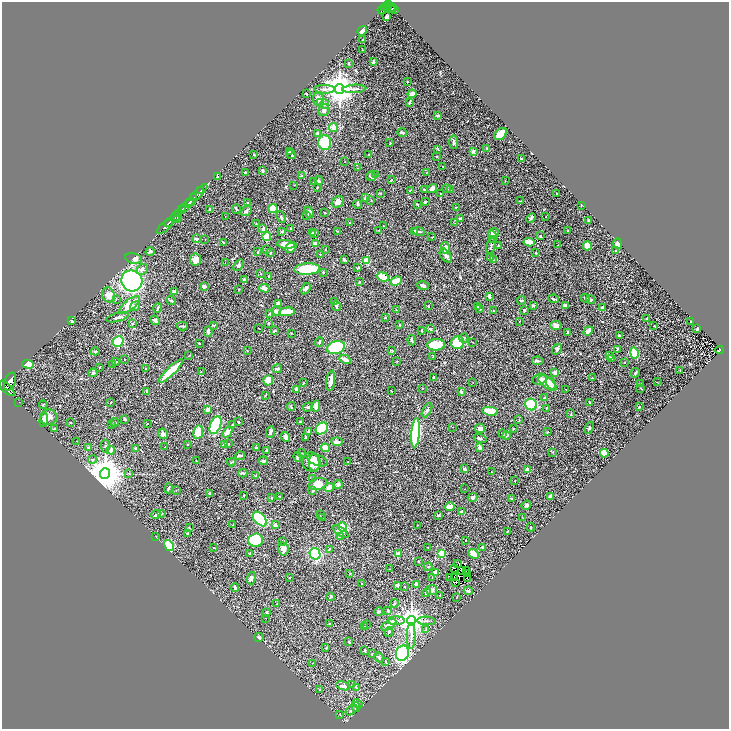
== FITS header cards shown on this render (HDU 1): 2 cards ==
NAXIS1  =                 1454
NAXIS2  =                 1454

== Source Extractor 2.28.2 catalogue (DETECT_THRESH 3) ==
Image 1454 x 1454 px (HDU 1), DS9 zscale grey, zoomed out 1/2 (1 PNG px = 2 x 2 image px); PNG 731 x 731 px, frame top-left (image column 2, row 1454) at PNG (2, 2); each listed source drawn as its Kron ellipse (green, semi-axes under 4 px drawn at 4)
Background 0.444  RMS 0.021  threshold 0.0631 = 3 sigma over >= 5 px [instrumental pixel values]
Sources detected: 496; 33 cannot appear on this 1/2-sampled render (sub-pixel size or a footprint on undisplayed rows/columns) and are neither listed nor drawn; the other 463 listed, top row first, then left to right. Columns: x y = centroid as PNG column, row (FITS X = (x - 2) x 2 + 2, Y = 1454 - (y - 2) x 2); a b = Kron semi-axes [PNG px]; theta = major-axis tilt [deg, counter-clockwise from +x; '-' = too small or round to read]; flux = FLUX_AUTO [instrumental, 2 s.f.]
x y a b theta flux
389 4 4 2 - 540
385 7 3 2 - 160
392 7 2 1 - 40
390 8 7 3 -30 180
394 9 2 2 - 24
382 10 5 2 - 160
387 17 3 2 - 6
362 31 5 3 - 11
363 40 3 2 - 2.9
363 50 2 1 - 1.9
373 61 3 2 - 8.1
349 64 3 2 - 3.1
407 82 2 2 - 3.5
325 89 10 3 -2 11
339 89 5 4 - 7900
354 89 12 3 3 13
306 94 2 2 - 2.3
412 94 4 4 - 14
319 99 7 5 -64 21
320 102 4 3 - 6.2
409 102 3 2 - 3.5
325 104 5 4 - 8.3
324 110 6 5 - 13
438 116 2 2 - 5.2
333 128 4 4 - 34
402 132 5 2 - 8.3
318 134 3 3 - 14
501 134 7 5 43 53
454 142 7 3 -88 9.6
325 143 7 6 - 190
390 143 4 2 - 2.3
487 148 2 2 - 2.8
438 149 4 2 - 2.3
289 151 4 2 - 4.5
473 151 3 3 - 11
291 154 5 2 - 5.7
254 155 3 2 - 2.8
369 155 3 2 - 2.3
437 157 2 2 - 3.6
522 159 3 2 - 9.7
345 162 2 2 - 1.8
443 167 3 2 - 1.6
358 168 2 2 - 1.7
262 171 3 2 - 8.2
245 172 2 2 - 3
427 172 3 1 - 1.5
376 175 3 2 - 9.6
301 176 4 2 - 4.9
371 176 5 4 - 6
217 177 2 2 - 2.9
392 180 3 2 - 3.4
319 181 4 3 - 8.3
505 181 2 2 - 1.1
313 182 2 2 - 1.4
294 185 2 2 - 1.4
317 187 2 2 - 3
446 188 3 2 - 2.4
424 189 2 2 - 3.4
432 189 5 3 - 18
410 190 3 2 - 1.9
450 190 3 1 - 1.7
201 191 3 2 - 160
380 193 4 2 - 1.7
441 194 2 2 - 1.8
557 194 2 2 - 3
196 195 15 2 46 880
194 198 2 2 - 280
365 198 4 4 - 6.2
371 200 3 2 - 1.9
521 201 3 2 - 1.9
338 202 6 5 - 33
425 202 3 3 - 4.4
189 203 6 2 41 1900
248 203 3 3 - 5.4
357 204 4 3 - 7.3
417 204 3 2 - 2.4
581 205 2 2 - 2.4
456 207 3 3 - 2.7
185 208 3 3 - 710
273 208 4 4 - 75
210 209 2 2 - 2.3
236 209 5 3 - 3.4
181 210 3 2 - 240
246 211 6 4 38 7.5
309 212 5 4 - 13
325 213 2 2 - 1.8
178 214 3 2 - 210
307 215 3 2 - 3.4
225 216 2 1 - 0.92
175 217 5 2 - 190
281 217 6 3 -66 6.7
546 217 2 1 - 0.98
177 218 2 1 - 69
531 218 5 2 - 10
461 219 2 2 - 22
589 220 3 2 - 7.1
169 222 6 2 44 1000
350 223 3 2 - 1.8
455 223 2 1 - 1.3
256 224 3 2 - 1.9
384 226 2 2 - 1.6
165 227 10 2 42 1400
291 228 3 2 - 4
263 229 4 3 - 13
378 230 2 2 - 1.6
282 231 3 2 - 7.5
338 231 4 2 - 3.2
415 231 3 3 - 3.9
418 231 6 3 -11 7.7
568 231 3 2 - 2.6
313 233 4 3 - 7.4
493 233 5 4 - 17
315 234 3 3 - 4.5
540 236 2 2 - 2.6
267 237 4 4 - 88
432 237 3 2 - 2.1
493 237 6 3 -74 7.4
196 239 4 3 - 7.1
205 240 2 2 - 1.2
223 242 4 2 - 2.9
529 242 5 3 - 50
315 243 4 2 - 19
286 244 9 4 -5 45
618 244 5 3 - 16
498 245 2 2 - 3.3
558 245 2 1 - 1
491 246 8 3 79 7.6
587 246 4 4 - 49
291 248 6 4 41 28
445 248 6 4 -86 25
267 249 3 2 - 5.6
325 250 4 2 - 1.9
150 251 4 3 - 5.6
616 251 3 2 - 3
258 252 3 2 - 2.7
270 253 2 2 - 10
536 253 2 2 - 3.5
320 254 2 2 - 1.5
446 256 8 4 -53 13
134 258 8 5 -11 13
491 258 3 3 - 3.8
344 259 4 3 - 8.6
493 259 2 2 - 1.6
195 260 6 5 - 31
367 261 4 4 - 57
225 262 3 2 - 1.6
238 265 6 3 53 9.3
358 268 3 2 - 6.7
142 269 6 5 - 10
307 269 13 5 3 170
323 272 2 2 - 2.8
260 274 2 2 - 1.4
269 276 2 2 - 4.8
383 277 6 4 -21 62
244 279 2 2 - 7.2
132 281 11 10 - 620
396 281 6 4 26 60
359 282 3 2 - 2.3
204 286 3 3 - 14
423 286 6 3 -17 14
264 288 5 3 - 20
239 289 3 2 - 2.2
305 289 6 3 56 9.5
175 292 4 3 - 20
109 295 8 6 -64 26
489 296 4 2 - 7.9
585 298 5 2 - 4.7
116 299 2 2 - 1.9
554 299 5 2 - 7.1
171 300 4 2 - 5.9
521 300 4 2 - 3.8
590 300 4 3 - 5.7
335 301 4 3 - 5.7
278 303 4 3 - 16
129 305 12 5 39 76
533 305 2 2 - 14
565 305 4 3 - 15
135 306 5 4 - 12
336 306 5 3 - 8.9
428 306 2 2 - 3.4
478 307 4 3 - 4.7
158 308 5 2 - 6.2
480 308 3 2 - 2.7
603 308 3 2 - 6.1
396 310 2 2 - 1.6
524 310 3 2 - 4.9
276 311 5 3 - 21
494 311 2 1 - 1.3
287 312 8 3 7 88
270 314 3 2 - 6.1
117 317 11 3 14 12
385 318 3 2 - 4.6
647 318 3 2 - 2.9
155 320 5 3 - 10
72 321 3 2 - 5
520 321 2 1 - 1.3
691 322 2 2 - 4.2
268 323 3 2 - 2.6
133 324 3 2 - 2.5
214 325 4 2 - 3.2
400 325 3 2 - 3.2
556 325 5 4 - 16
182 326 5 2 - 7
654 326 2 1 - 1.1
259 328 2 1 - 1.6
430 329 3 3 - 6.6
697 329 2 2 - 8.5
275 330 4 3 - 6.2
422 330 3 2 - 4.3
588 331 5 3 - 27
208 332 5 2 - 8.2
568 332 3 3 - 6.8
291 333 3 2 - 1.9
619 335 2 2 - 9.7
464 338 5 3 - 5.7
412 340 5 3 - 6.9
118 341 5 5 - 220
319 342 4 2 - 4.9
472 342 2 1 - 1.7
199 343 2 2 - 2.9
458 343 7 6 - 140
436 345 9 6 6 89
336 347 9 6 17 360
557 349 6 3 55 9.1
617 349 3 2 - 3.8
247 350 3 1 - 1.3
392 350 4 3 - 2.6
720 350 4 3 - 140
95 351 4 3 - 5.6
634 353 5 3 - 88
188 356 3 2 - 1.9
433 356 4 1 - 1.9
609 356 4 2 - 3.3
611 358 2 2 - 4.6
124 359 2 1 - 1.5
345 359 6 3 -29 22
397 361 3 2 - 2
538 361 6 3 -8 6.3
116 362 3 2 - 3.3
624 363 2 2 - 2.7
28 364 6 3 -17 130
113 364 4 2 - 2.1
99 367 2 2 - 2.6
145 368 3 2 - 2.1
277 369 5 3 - 8.6
680 370 3 2 - 1.8
171 371 16 4 45 120
201 372 3 2 - 1.4
555 372 3 2 - 23
93 373 4 3 - 6.5
635 373 5 2 - 5.9
433 377 2 2 - 3.6
592 378 3 2 - 2.2
540 379 7 5 17 9.9
268 380 5 5 - 56
10 381 9 5 71 3900
331 381 10 3 82 32
473 382 2 1 - 1.7
657 382 2 2 - 1.1
303 383 3 2 - 2.1
547 383 10 5 -37 74
640 383 2 2 - 1.4
551 384 6 4 -60 19
7 388 10 4 -45 3100
641 388 2 2 - 2.2
422 389 2 2 - 1.3
566 389 2 1 - 0.97
297 390 2 2 - 55
391 390 2 2 - 1.5
147 391 3 3 - 4.2
461 392 3 2 - 5.3
265 395 4 2 - 2.5
544 398 2 2 - 3.6
19 402 2 1 - 10
111 402 2 2 - 4.6
589 402 3 2 - 3.4
531 404 6 5 - 230
43 405 4 2 - 2.9
291 406 4 2 - 4.5
316 406 6 3 82 24
308 407 5 3 - 7.4
639 407 2 2 - 2.3
546 408 3 2 - 2.7
207 409 3 2 - 21
427 410 8 4 62 9.5
490 411 8 3 -7 74
571 414 3 2 - 2.4
49 417 9 7 3 23
125 419 3 2 - 11
44 420 7 3 83 25
519 420 3 2 - 1.6
71 422 2 2 - 2.7
115 422 4 2 - 2.4
238 422 3 2 - 4.9
300 422 3 2 - 2.9
112 424 3 2 - 2.1
147 424 2 1 - 1.3
233 424 3 2 - 2.3
216 425 9 5 67 360
453 427 2 1 - 1.2
322 428 7 5 39 280
480 428 5 4 - 21
513 428 3 2 - 2.6
589 428 6 3 67 5.7
55 429 4 3 - 3.7
309 431 4 3 - 6.1
198 432 7 5 80 71
227 432 6 4 52 23
270 432 6 3 85 8
548 432 3 2 - 2.8
416 433 14 4 85 530
503 433 3 2 - 2.7
163 434 5 5 - 13
506 435 3 2 - 6.5
285 437 5 3 - 18
306 438 3 3 - 7.4
480 438 6 3 -16 7.8
76 441 2 1 - 0.99
337 442 6 3 -6 19
229 444 3 2 - 2.3
188 445 3 2 - 3.6
225 445 2 2 - 31
105 446 6 2 -86 5.3
165 447 2 1 - 2.3
256 447 3 2 - 2.5
89 448 3 3 - 13
135 448 3 3 - 4.8
325 448 4 4 - 49
480 448 4 4 - 13
111 450 4 3 - 23
267 450 2 2 - 4.5
552 452 3 2 - 2
302 453 2 2 - 1.7
604 453 4 4 - 45
240 456 5 2 - 7.9
297 457 4 2 - 11
93 459 4 3 - 5.4
318 460 11 5 -17 52
196 461 4 3 - 3.8
264 461 4 2 - 10
231 462 4 3 - 3.6
312 462 10 9 - 65
348 462 2 2 - 1.8
314 463 9 5 -85 30
464 469 3 3 - 7.3
527 470 4 3 - 36
492 472 2 1 - 1.1
105 473 5 5 - 12000
243 473 4 3 - 10
129 474 4 2 - 3
256 476 3 2 - 2.4
312 478 3 2 - 3.1
515 481 2 2 - 2.5
318 484 9 6 11 72
338 484 4 4 - 8.2
329 487 5 3 - 35
168 488 5 2 - 6.9
465 489 2 1 - 1.1
176 490 3 2 - 1.8
313 491 3 3 - 4.1
210 493 3 3 - 5.7
244 495 2 2 - 1.6
279 496 3 1 - 1.6
550 496 4 2 - 16
472 497 5 4 - 10
271 498 2 2 - 3.9
511 498 2 2 - 3.2
526 505 5 3 - 7.2
450 507 5 3 - 46
462 512 3 3 - 17
162 514 2 2 - 1.9
320 514 3 2 - 1.3
156 515 5 3 - 11
438 515 3 2 - 4.9
522 517 2 2 - 1.2
323 518 3 2 - 1.8
260 519 8 5 -48 400
233 525 3 2 - 1.3
275 525 4 3 - 7.7
417 525 2 2 - 1.3
189 527 3 2 - 1.6
343 527 5 4 - 95
531 527 4 2 - 2
507 531 2 2 - 1.3
341 532 9 3 -37 14
187 534 3 3 - 2.4
340 536 4 3 - 11
156 537 3 2 - 1.4
256 540 7 6 - 190
466 540 2 1 - 1.9
282 541 3 2 - 1.9
169 546 6 4 -60 240
428 547 2 2 - 1.3
483 547 3 3 - 7.4
214 548 3 2 - 1.9
283 549 6 5 - 17
329 550 4 3 - 3.4
250 553 3 2 - 2.6
441 553 3 3 - 130
315 554 6 5 - 310
398 554 3 3 - 50
474 554 5 3 - 64
418 561 3 2 - 3
457 564 2 1 - 2.8
428 567 4 2 - 2.4
455 568 2 1 - 1
389 569 2 2 - 1.3
461 570 2 1 - 3
466 571 3 1 - 0.19
436 572 3 2 - 33
350 573 3 2 - 1.7
467 574 3 1 - 0.73
449 577 2 1 - 2.4
251 578 6 3 73 13
290 578 2 2 - 1.6
432 578 2 1 - 1.2
454 578 3 2 - 6.8
467 578 2 1 - 0.49
456 583 2 1 - 0.48
362 584 2 2 - 1.8
416 584 4 3 - 16
397 585 2 2 - 12
404 586 2 2 - 1.4
235 587 4 2 - 8.9
432 590 5 5 - 14
468 591 4 2 - 7.3
426 592 5 3 - 3.9
440 595 3 2 - 1.8
331 597 4 2 - 5.7
457 597 3 2 - 1.9
395 603 4 3 - 4.5
277 604 2 2 - 2.2
388 610 3 3 - 3.4
379 612 4 3 - 6.5
266 613 4 3 - 3.4
266 618 2 1 - 0.86
396 621 8 3 0 10
411 621 5 4 - 5000
427 621 9 3 -4 7.8
329 624 4 2 - 3.1
366 624 3 2 - 2.3
389 625 8 4 35 30
365 626 2 2 - 1.7
425 630 4 3 - 3.8
389 632 5 3 - 7.2
411 636 13 3 89 15
259 637 5 3 - 4.2
349 642 3 2 - 1.9
326 648 2 2 - 2.4
365 650 3 3 - 5.7
402 653 8 6 70 500
373 654 3 3 - 3.8
379 657 5 3 - 8
386 662 2 2 - 1.5
312 663 2 1 - 1
351 685 3 2 - 1.7
343 686 7 4 -14 15
356 688 4 3 - 4.1
319 689 4 3 - 3.9
357 703 5 3 - 6.4
356 707 4 3 - 4.4
351 710 7 3 35 7.3
340 715 3 2 - 1.7
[33 sub-pixel or undisplayed-footprint detections neither listed nor drawn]